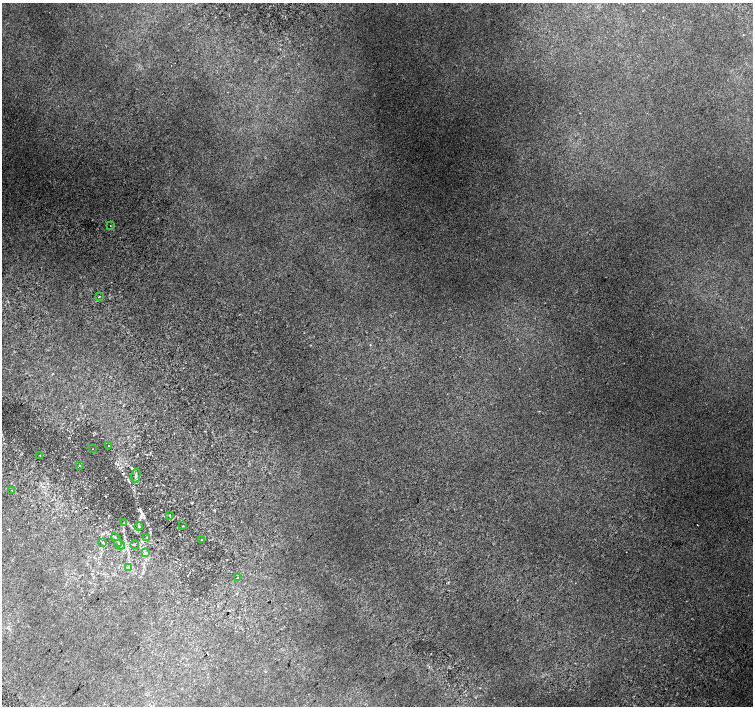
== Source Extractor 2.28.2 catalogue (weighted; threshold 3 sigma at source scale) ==
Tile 7 of 4 x 4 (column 3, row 2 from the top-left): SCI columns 3042-4543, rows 3080-4486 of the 6074 x 6092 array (HDU 1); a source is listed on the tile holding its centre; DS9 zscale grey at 2 x 2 block average (1 PNG px = mean of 2 x 2 image px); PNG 755 x 708 px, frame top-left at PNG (2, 3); each listed source drawn as its Kron ellipse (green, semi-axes under 4 px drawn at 4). Shown black and unused: <1% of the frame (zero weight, under 2 of 3 exposures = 2% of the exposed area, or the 3 px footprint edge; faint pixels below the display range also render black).
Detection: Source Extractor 2.28.2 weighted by HDU 2 'WHT'; one run over the whole footprint, this tile lists its part. Background 0.0316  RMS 0.0079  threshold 0.0358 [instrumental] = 3 sigma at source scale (4.5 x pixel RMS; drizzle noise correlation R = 1.50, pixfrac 1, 0.0396/0.0396 arcsec/px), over >= 5 px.
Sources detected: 21; all 21 listed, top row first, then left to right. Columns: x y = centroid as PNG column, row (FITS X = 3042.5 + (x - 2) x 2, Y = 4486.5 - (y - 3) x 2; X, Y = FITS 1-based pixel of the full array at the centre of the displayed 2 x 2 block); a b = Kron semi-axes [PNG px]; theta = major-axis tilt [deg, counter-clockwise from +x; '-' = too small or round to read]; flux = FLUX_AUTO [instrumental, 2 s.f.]
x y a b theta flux
110 226 2 2 - 0.69
99 296 2 2 - 0.98
108 445 2 2 - 1.6
92 449 2 2 - 1.1
40 455 2 2 - 0.67
80 466 2 2 - 1.1
136 475 7 2 78 3
12 490 2 2 - 0.65
170 515 3 2 - 1.1
124 523 3 2 - 1.1
139 526 4 2 - 1.3
183 526 3 2 - 0.92
147 538 3 2 - 1.4
202 539 3 2 - 0.8
117 540 7 2 -59 3.1
102 542 3 3 - 1.4
120 545 5 3 - 3.8
134 545 4 2 - 1.6
146 553 3 2 - 2
129 567 4 3 - 2.8
237 578 3 2 - 1.2
Diffuse or blended objects may show on this block-average render without a row.